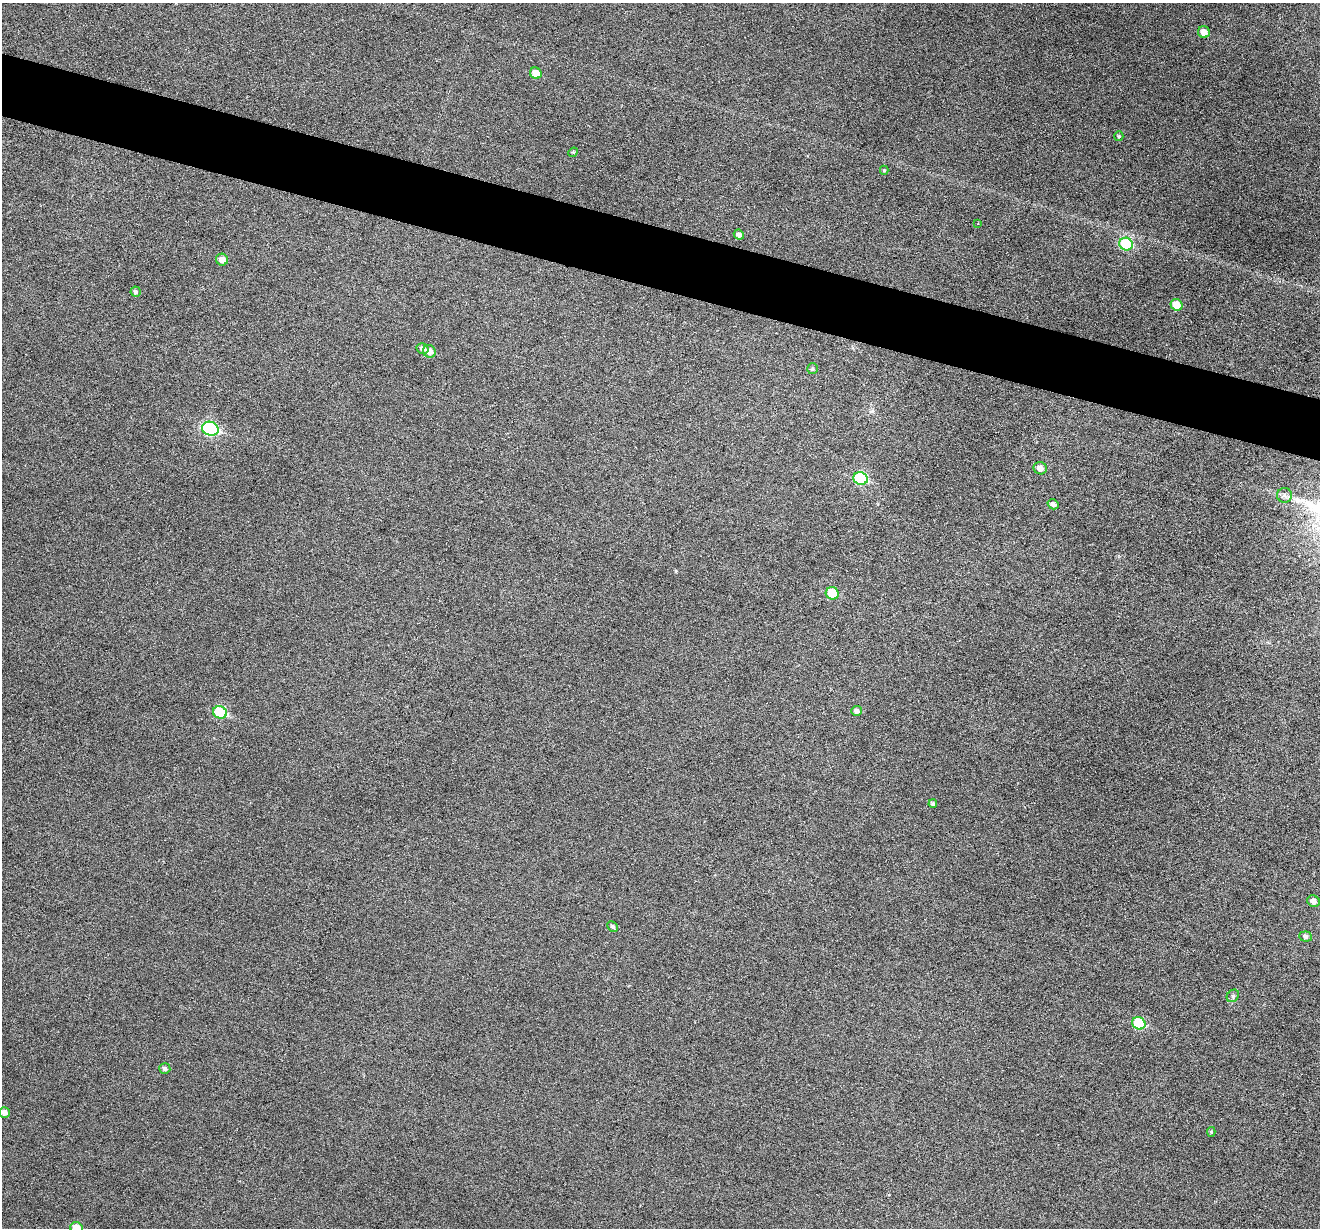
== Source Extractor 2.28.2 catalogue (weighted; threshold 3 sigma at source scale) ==
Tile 11 of 4 x 4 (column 3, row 3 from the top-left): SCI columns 2639-3956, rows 1482-2707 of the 5274 x 5288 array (HDU 1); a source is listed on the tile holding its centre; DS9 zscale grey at full resolution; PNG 1322 x 1230 px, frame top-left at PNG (2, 3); each listed source drawn as its Kron ellipse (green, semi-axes under 4 px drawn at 4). Shown black and unused: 5% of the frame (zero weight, under 3 of 6 exposures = <1% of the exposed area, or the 3 px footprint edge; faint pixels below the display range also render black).
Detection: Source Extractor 2.28.2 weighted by HDU 2 'WHT'; one run over the whole footprint, this tile lists its part. Background 0.0501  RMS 0.0057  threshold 0.0234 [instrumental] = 3 sigma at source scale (4.09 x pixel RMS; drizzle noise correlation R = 1.36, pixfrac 0.8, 0.05/0.05 arcsec/px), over >= 5 px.
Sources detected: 32; all 32 listed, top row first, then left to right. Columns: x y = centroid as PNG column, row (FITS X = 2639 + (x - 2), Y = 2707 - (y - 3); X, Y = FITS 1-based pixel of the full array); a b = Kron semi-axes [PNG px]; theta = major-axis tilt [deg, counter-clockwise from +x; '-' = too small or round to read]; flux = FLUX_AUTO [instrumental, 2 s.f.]
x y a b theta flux
1204 32 6 6 - 4.6
536 73 6 5 - 6
1119 136 5 4 - 0.86
573 152 5 4 - 0.67
884 170 4 4 - 0.74
978 224 3 2 - 0.4
739 235 5 5 - 2.2
1126 244 7 6 - 30
222 260 6 6 - 4.1
136 292 5 5 - 1.1
1177 305 6 5 - 9.3
423 349 6 5 - 1.9
429 351 6 6 - 4.1
812 369 5 5 - 1.1
210 429 8 7 - 62
1040 468 6 6 - 3.8
861 478 7 6 - 37
1284 495 7 7 - 1.6
1053 504 5 5 - 2
832 593 6 6 - 12
856 711 5 5 - 2
220 712 7 6 - 24
933 804 4 4 - 1.1
1313 901 6 5 - 2.8
613 927 6 5 - 1.3
1306 937 6 5 - 1.6
1233 996 7 5 46 1.1
1139 1023 7 6 - 23
165 1069 5 5 - 1.5
4 1112 5 5 - 2.4
1211 1132 5 4 - 0.71
76 1228 6 6 - 9.2
Isophote crosses this tile's border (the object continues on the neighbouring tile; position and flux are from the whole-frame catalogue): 1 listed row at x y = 76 1228